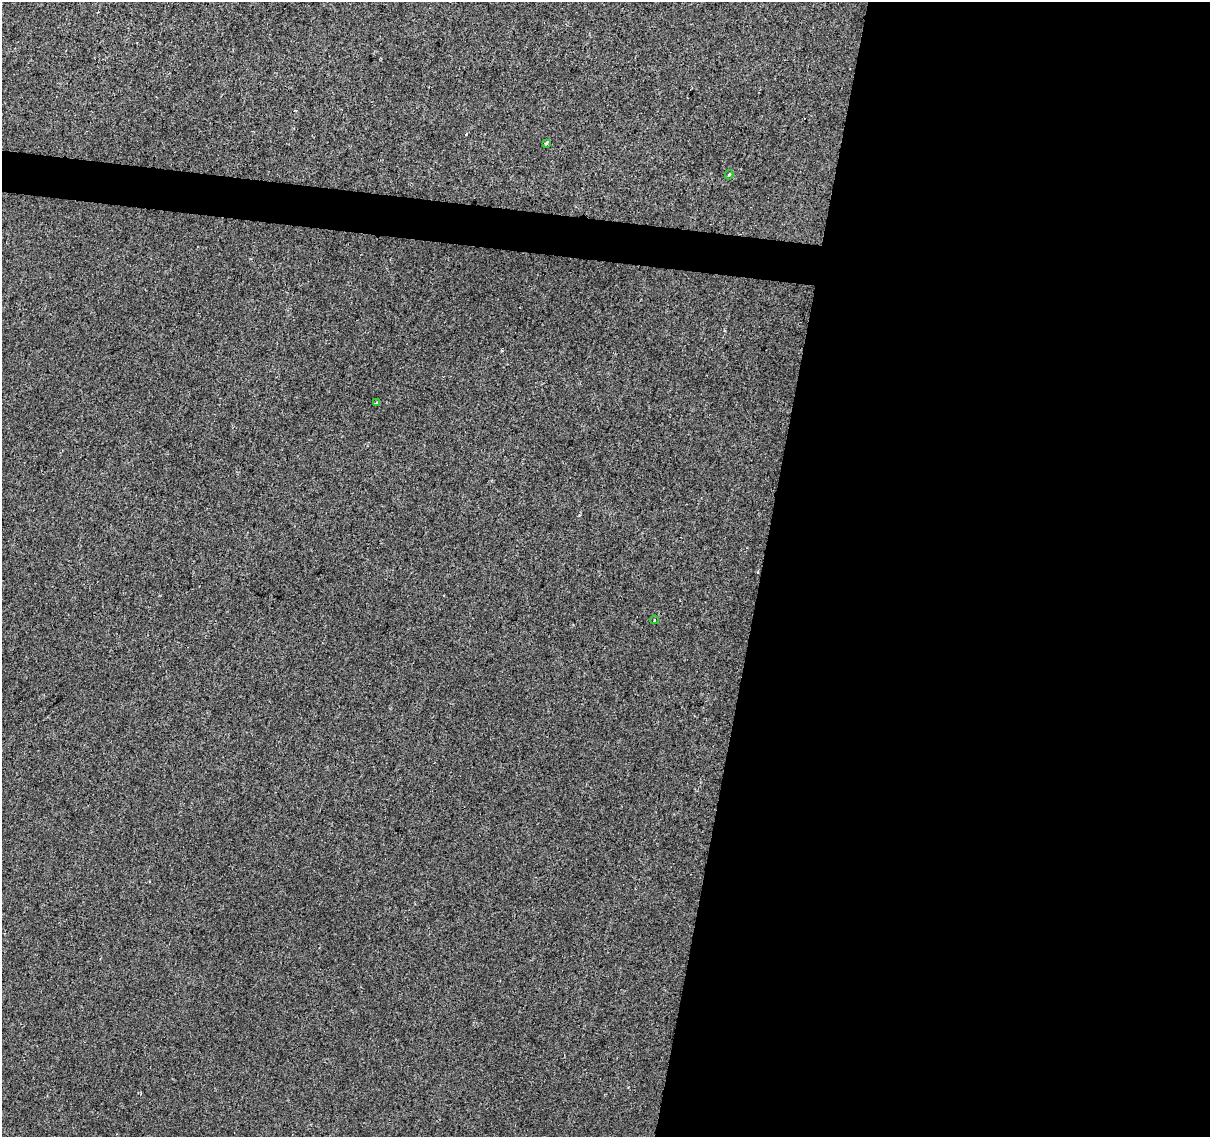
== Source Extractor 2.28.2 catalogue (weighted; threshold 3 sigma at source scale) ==
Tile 12 of 4 x 4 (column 4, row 3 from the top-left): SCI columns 3633-4840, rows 1420-2554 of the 4840 x 5051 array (HDU 1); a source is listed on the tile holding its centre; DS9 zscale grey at full resolution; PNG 1212 x 1139 px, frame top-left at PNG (2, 2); each listed source drawn as its Kron ellipse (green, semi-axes under 4 px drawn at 4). Shown black and unused: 40% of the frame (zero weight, under 2 of 3 exposures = <1% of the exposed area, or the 3 px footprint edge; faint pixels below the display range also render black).
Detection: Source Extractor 2.28.2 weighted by HDU 2 'WHT'; one run over the whole footprint, this tile lists its part. Background 0.0109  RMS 0.0057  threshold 0.0258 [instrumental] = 3 sigma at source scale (4.5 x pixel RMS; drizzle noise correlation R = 1.50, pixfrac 1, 0.0396/0.0396 arcsec/px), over >= 5 px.
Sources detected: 6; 2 cosmic-ray / hot-pixel residue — neither listed nor drawn; the other 4 listed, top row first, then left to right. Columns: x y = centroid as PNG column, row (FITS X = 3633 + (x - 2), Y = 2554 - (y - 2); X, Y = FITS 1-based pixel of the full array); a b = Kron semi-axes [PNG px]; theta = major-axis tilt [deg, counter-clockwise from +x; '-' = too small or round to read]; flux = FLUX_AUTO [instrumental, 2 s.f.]
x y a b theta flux
546 143 4 3 - 0.73
729 175 5 3 - 0.87
376 402 3 2 - 0.72
654 620 4 3 - 0.42